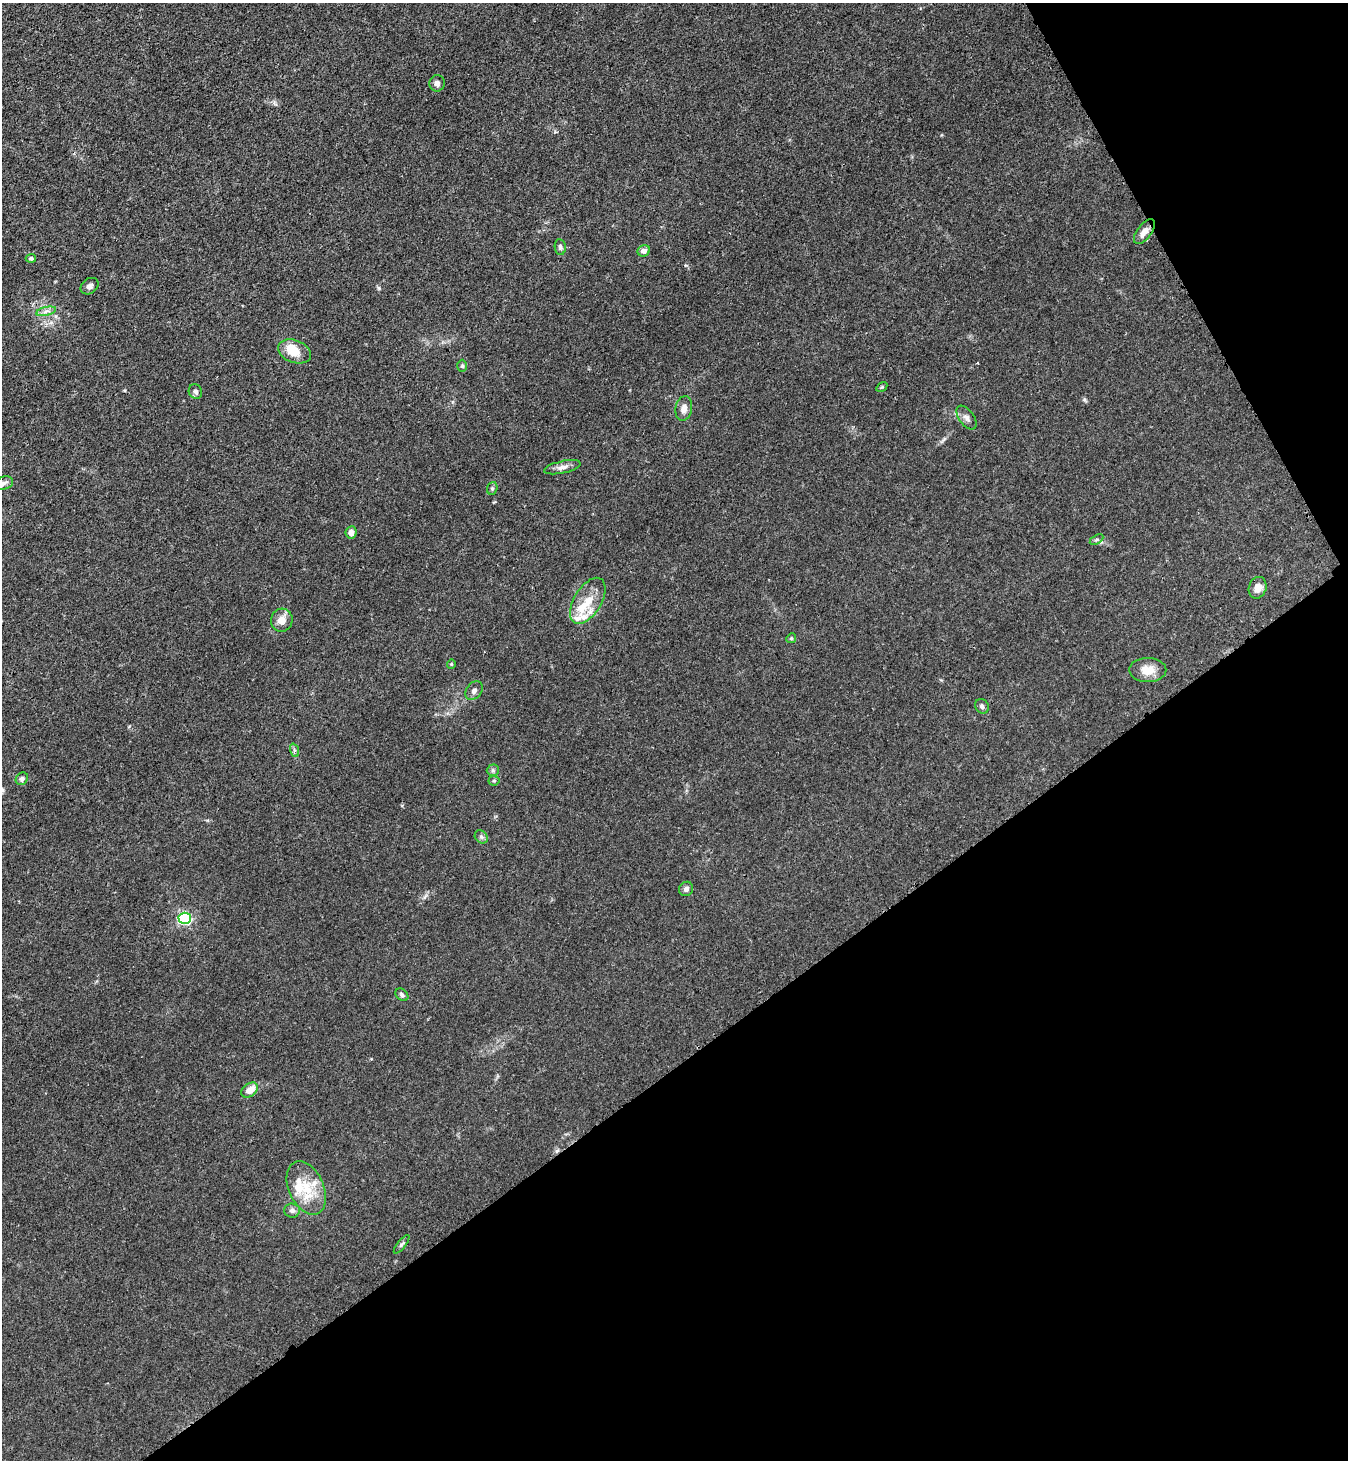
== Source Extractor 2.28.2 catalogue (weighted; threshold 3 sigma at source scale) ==
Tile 12 of 4 x 4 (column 4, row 3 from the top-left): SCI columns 4222-5567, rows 1490-2947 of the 5889 x 5896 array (HDU 1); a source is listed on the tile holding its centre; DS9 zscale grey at full resolution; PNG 1350 x 1462 px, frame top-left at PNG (2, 3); each listed source drawn as its Kron ellipse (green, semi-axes under 4 px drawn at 4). Shown black and unused: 32% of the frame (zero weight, under 3 of 4 exposures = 3% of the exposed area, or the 3 px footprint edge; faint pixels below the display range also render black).
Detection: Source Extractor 2.28.2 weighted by HDU 2 'WHT'; one run over the whole footprint, this tile lists its part. Background 0.0145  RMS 0.0026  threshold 0.0118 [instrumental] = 3 sigma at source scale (4.5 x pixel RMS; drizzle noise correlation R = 1.50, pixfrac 1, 0.05/0.05 arcsec/px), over >= 5 px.
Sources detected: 43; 5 inside a brighter listed object's ellipse — not listed separately; the other 38 listed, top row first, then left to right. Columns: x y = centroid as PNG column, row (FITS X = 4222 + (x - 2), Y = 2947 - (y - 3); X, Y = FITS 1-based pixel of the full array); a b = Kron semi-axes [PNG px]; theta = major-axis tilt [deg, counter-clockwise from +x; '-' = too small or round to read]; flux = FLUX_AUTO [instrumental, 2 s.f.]
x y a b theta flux
437 83 8 7 - 0.91
1144 231 14 7 52 2.1
560 247 8 5 -83 0.59
644 251 6 5 - 1.3
31 258 5 4 - 0.53
90 286 10 7 36 1
46 311 10 4 13 0.92
294 351 17 11 -21 4.6
462 366 6 5 - 0.4
882 387 6 4 33 0.27
195 391 7 6 - 0.82
684 408 12 8 81 1.7
966 418 14 7 -53 1.2
562 467 19 6 13 1.4
4 483 9 6 17 0.92
492 488 6 5 - 0.46
351 532 6 5 - 1.3
1096 540 7 4 31 0.47
1258 588 11 8 73 2.2
588 601 26 13 59 6
282 620 11 11 - 2.5
791 638 5 4 - 0.33
451 664 4 4 - 0.28
1148 670 18 12 0 3.7
474 691 10 7 51 0.96
982 706 7 6 - 0.71
294 750 7 4 -71 0.48
493 770 6 6 - 0.53
22 779 7 5 45 0.77
494 781 5 5 - 0.38
481 837 7 5 -45 0.6
686 889 7 6 - 0.77
185 918 6 5 - 47
402 995 7 5 -44 0.63
250 1090 9 6 38 2.7
306 1188 28 17 -66 7.9
292 1210 8 7 - 0.95
401 1244 11 4 52 0.55